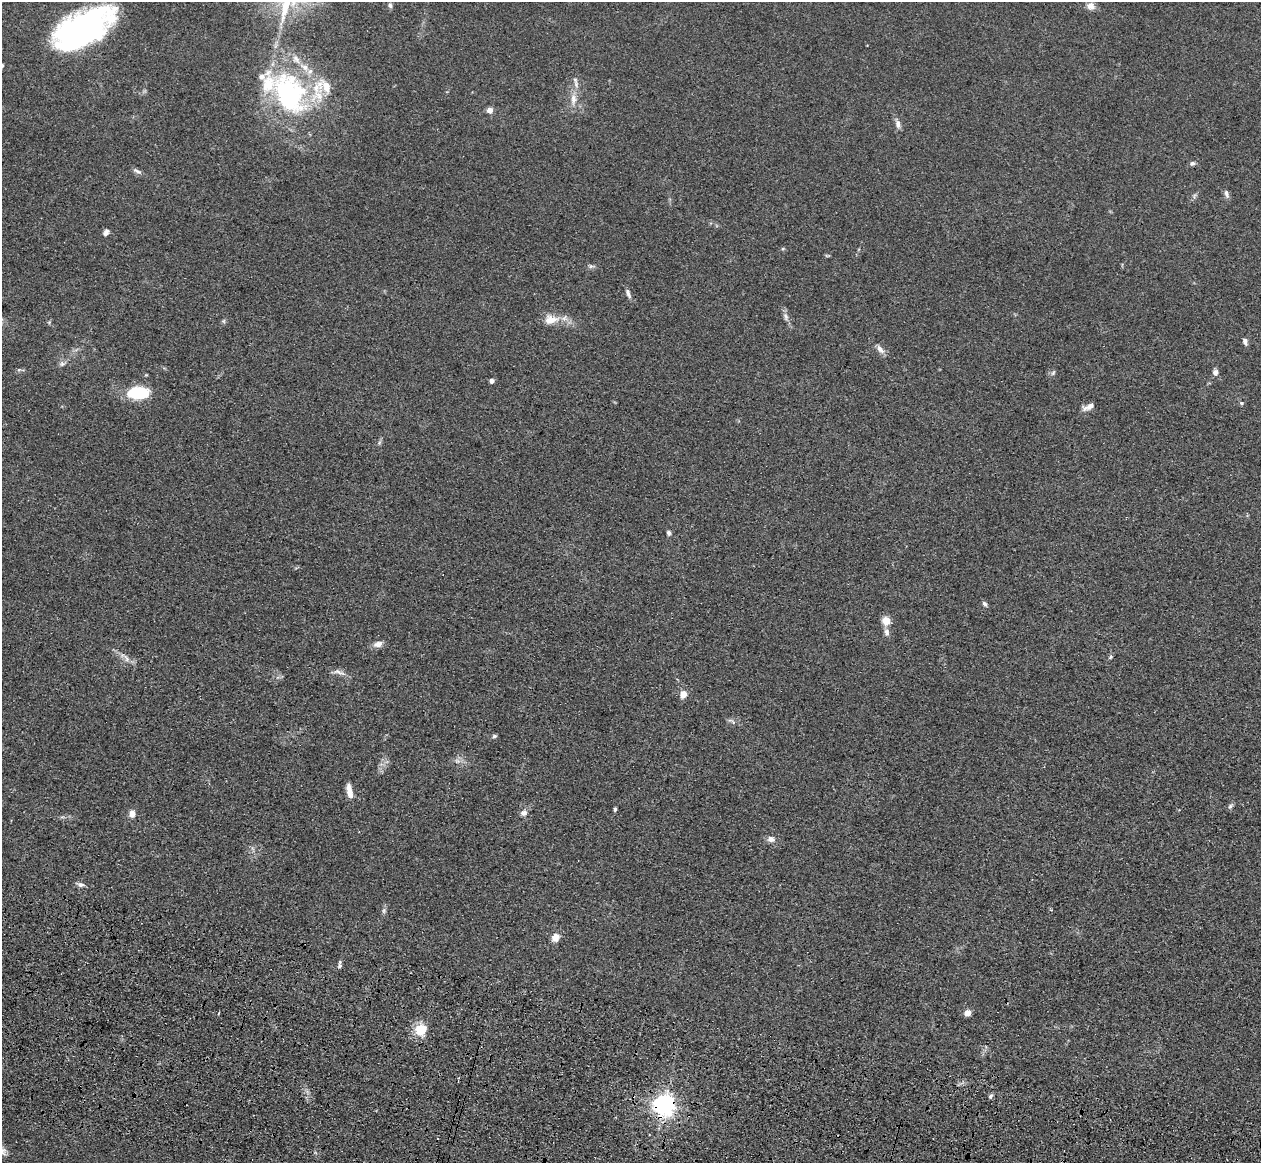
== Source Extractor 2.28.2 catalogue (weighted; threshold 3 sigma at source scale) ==
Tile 6 of 4 x 4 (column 2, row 2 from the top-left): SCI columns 1296-2554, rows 2686-3846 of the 5109 x 5248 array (HDU 1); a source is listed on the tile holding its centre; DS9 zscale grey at full resolution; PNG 1263 x 1165 px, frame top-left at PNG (2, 2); no overlay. Shown black and unused: <1% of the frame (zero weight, under 3 of 4 exposures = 6% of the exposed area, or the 3 px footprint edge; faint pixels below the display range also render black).
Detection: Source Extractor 2.28.2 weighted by HDU 2 'WHT'; one run over the whole footprint, this tile lists its part. Background 0.0611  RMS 0.0075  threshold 0.0338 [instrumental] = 3 sigma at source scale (4.5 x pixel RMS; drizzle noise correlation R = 1.50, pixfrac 1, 0.05/0.05 arcsec/px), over >= 5 px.
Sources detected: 65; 1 inside a brighter object's white glare — not listed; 8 inside a brighter listed object's ellipse — not listed separately; the other 56 listed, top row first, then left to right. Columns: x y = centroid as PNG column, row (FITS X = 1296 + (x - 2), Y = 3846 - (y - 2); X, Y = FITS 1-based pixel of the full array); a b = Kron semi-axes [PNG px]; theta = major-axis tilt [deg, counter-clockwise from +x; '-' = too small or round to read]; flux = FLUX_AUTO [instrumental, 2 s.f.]
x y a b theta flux
390 5 8 5 -79 1.6
1091 6 9 9 - 5.1
86 27 59 27 24 190
289 94 60 39 -60 140
573 99 19 8 89 7.9
490 110 6 6 - 4.9
898 124 12 7 -72 4
1192 163 6 6 - 1.9
137 171 14 5 -31 2.6
1226 193 11 6 -75 2.6
106 232 8 6 60 2.8
783 249 6 4 2 0.91
827 256 6 4 -1 0.92
591 266 8 6 1 1.8
628 293 13 5 -70 2.8
786 317 11 6 -73 3.3
551 320 18 12 6 12
223 321 6 5 - 1.3
1245 341 7 5 -73 3.2
880 349 14 6 -54 4.1
62 364 9 6 17 2.4
19 370 6 4 2 1.3
1215 372 7 6 - 3.7
1053 373 8 4 55 1.4
492 381 4 4 - 4.1
138 393 21 12 1 39
1241 403 6 4 -23 1.3
1089 406 14 6 25 5.4
669 533 5 4 - 2.4
985 604 8 5 -56 2
886 620 5 5 - 23
887 632 10 7 -77 3.4
378 644 12 7 17 4.8
1110 657 6 5 - 1.2
126 658 11 6 -63 3.2
338 672 16 6 -13 4
683 694 5 5 - 19
732 721 14 5 -31 2.3
494 736 5 4 - 1.6
458 761 9 5 -31 2.5
349 791 17 6 -79 7
1230 806 9 5 53 1.7
615 809 5 3 - 1.2
132 813 8 7 - 5
524 813 9 8 - 3.7
771 839 9 7 -8 4
80 884 10 6 -14 2.9
1051 910 3 3 - 0.92
384 911 9 4 82 1.9
555 937 9 8 - 6.4
340 966 8 5 76 2.1
968 1013 6 6 - 5.4
421 1029 11 11 - 20
990 1096 7 4 49 1.5
664 1105 7 7 - 490
2 1151 13 10 -16 5.3
Overlapping masked pixels (flux is a lower limit): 1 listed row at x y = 664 1105
Isophote crosses this tile's border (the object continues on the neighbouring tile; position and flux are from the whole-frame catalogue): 1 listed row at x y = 2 1151